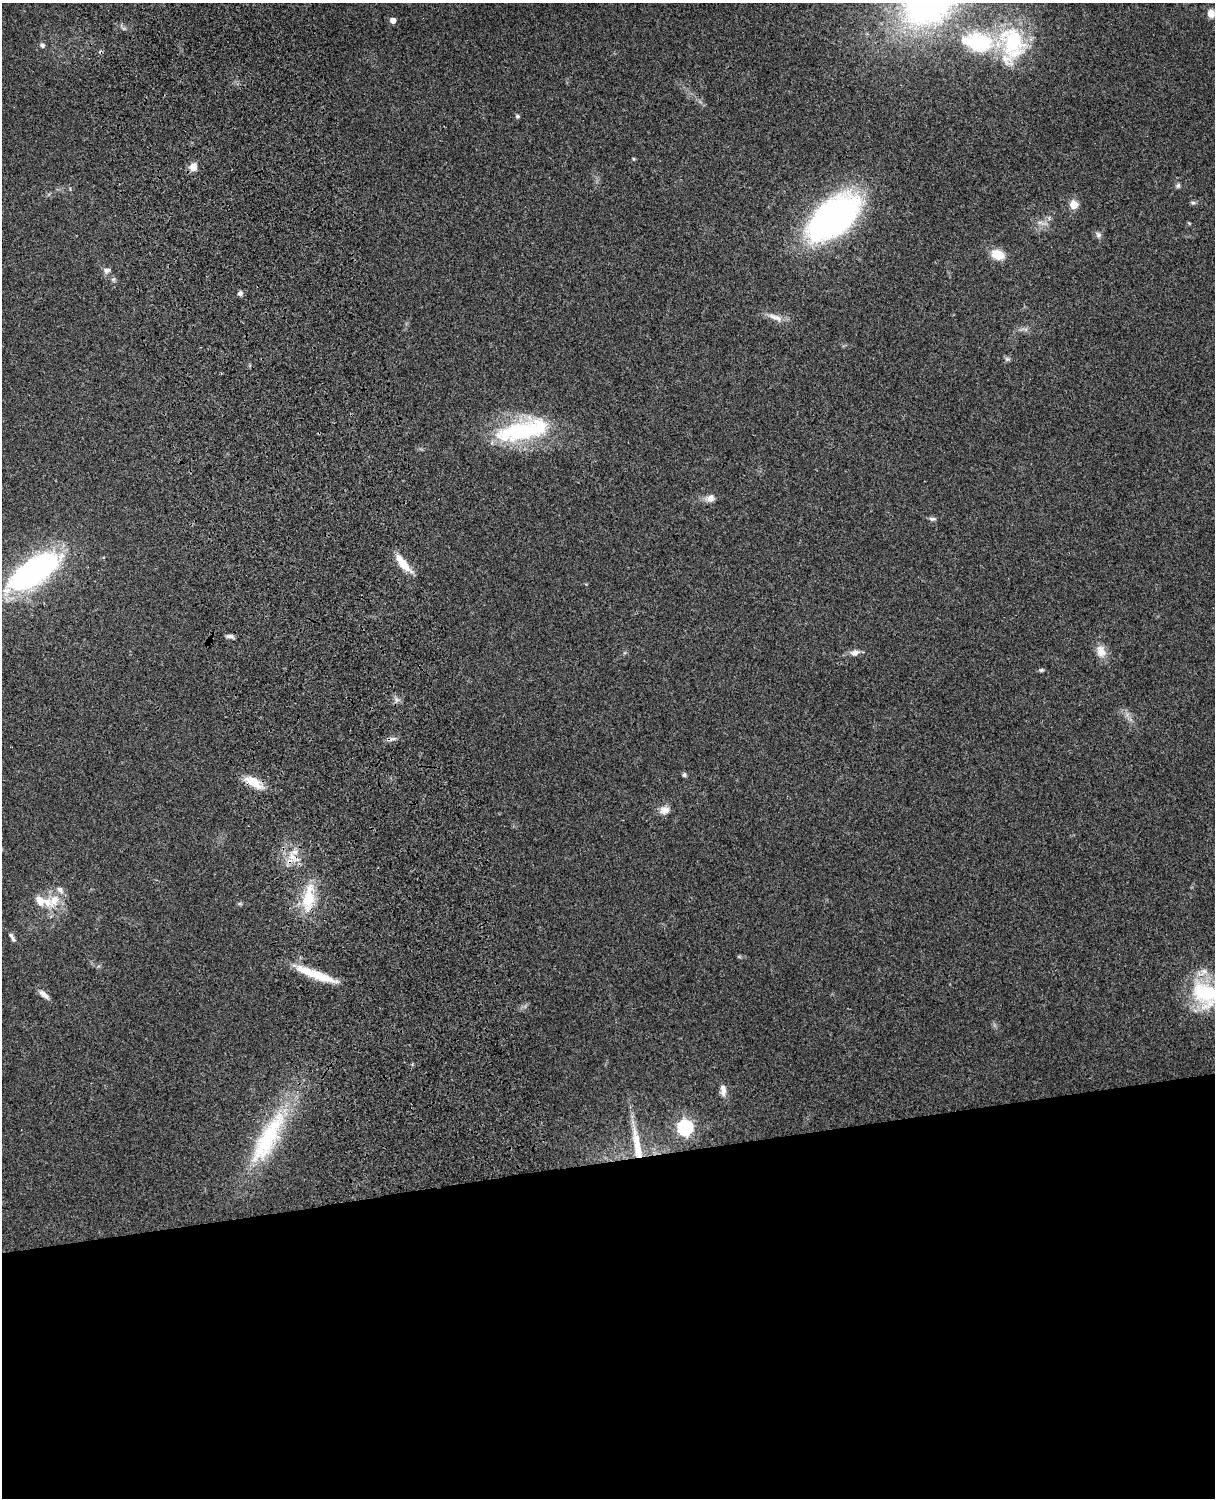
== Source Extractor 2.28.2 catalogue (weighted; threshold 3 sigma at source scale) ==
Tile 11 of 4 x 3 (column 3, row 3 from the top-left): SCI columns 2543-3755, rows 163-1658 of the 5088 x 4925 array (HDU 1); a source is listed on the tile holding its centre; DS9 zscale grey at full resolution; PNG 1217 x 1500 px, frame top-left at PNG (2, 3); no overlay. Shown black and unused: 23% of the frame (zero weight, under 3 of 4 exposures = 6% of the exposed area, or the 3 px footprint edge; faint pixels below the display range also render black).
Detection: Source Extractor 2.28.2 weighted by HDU 2 'WHT'; one run over the whole footprint, this tile lists its part. Background 0.279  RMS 0.0092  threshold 0.0413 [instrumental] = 3 sigma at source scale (4.5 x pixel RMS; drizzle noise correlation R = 1.50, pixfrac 1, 0.05/0.05 arcsec/px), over >= 5 px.
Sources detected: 52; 3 inside a brighter object's white glare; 1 cosmic-ray / hot-pixel residue — not listed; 6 inside a brighter listed object's ellipse — not listed separately; the other 42 listed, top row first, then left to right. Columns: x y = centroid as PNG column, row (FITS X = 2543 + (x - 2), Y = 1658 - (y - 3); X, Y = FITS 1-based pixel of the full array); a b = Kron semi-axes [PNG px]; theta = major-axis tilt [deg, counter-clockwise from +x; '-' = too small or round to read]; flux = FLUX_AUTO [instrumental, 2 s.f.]
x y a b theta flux
1211 13 8 7 - 6.5
393 20 5 5 - 5.4
979 43 26 20 -14 70
1013 43 47 32 -78 78
42 45 6 6 - 2.2
517 116 6 5 - 1.5
633 159 5 4 - 1
193 167 7 7 - 9.9
1178 186 7 6 - 2
1193 203 7 5 -15 1.7
1074 204 6 6 - 16
834 217 41 23 39 380
1040 222 7 5 1 2.5
1098 235 8 7 - 2.8
998 255 12 8 -21 20
107 270 8 6 5 3.6
240 293 6 6 - 2.7
777 318 13 7 -36 5.6
1007 359 7 6 - 2
521 431 62 24 12 100
710 498 12 9 36 5.4
932 519 8 5 0 2.2
403 563 26 8 -52 15
34 571 45 19 35 270
230 636 10 5 -1 2.8
1101 651 17 12 -74 9.7
855 652 10 7 12 5.2
1041 670 6 5 - 1.4
684 775 6 5 - 1.6
253 782 22 10 -32 17
664 810 13 10 15 6.6
293 857 19 8 -33 11
308 898 40 14 82 32
54 901 18 14 55 17
13 939 10 5 -58 2.4
320 976 42 10 -19 28
1206 994 41 30 -31 66
44 995 15 6 -39 5.2
723 1090 16 8 -87 5.7
685 1127 7 6 - 200
268 1138 88 23 61 89
637 1146 51 8 -80 26
Overlapping masked pixels (flux is a lower limit): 3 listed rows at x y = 253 782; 293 857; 308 898
Isophote crosses this tile's border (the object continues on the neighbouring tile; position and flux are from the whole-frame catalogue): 1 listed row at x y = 1206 994